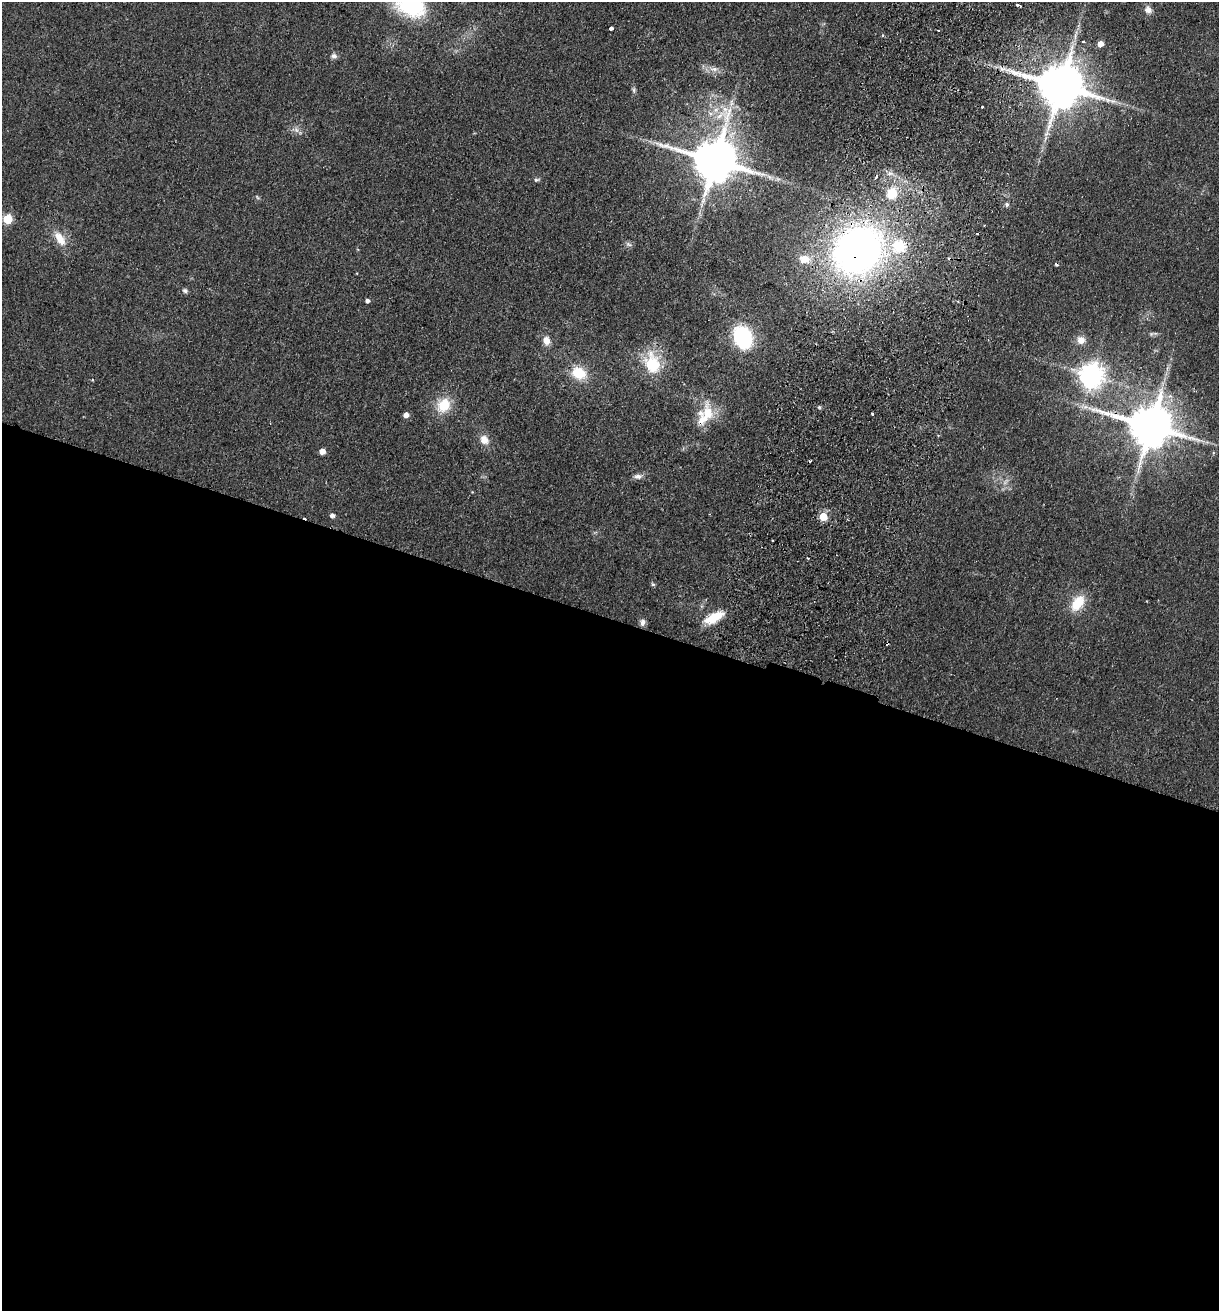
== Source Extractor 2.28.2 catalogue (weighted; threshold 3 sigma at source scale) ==
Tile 14 of 4 x 4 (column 2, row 4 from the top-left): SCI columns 1405-2621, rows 19-1327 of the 5368 x 5274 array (HDU 1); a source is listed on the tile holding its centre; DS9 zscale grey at full resolution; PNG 1221 x 1313 px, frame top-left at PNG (2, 2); no overlay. Shown black and unused: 53% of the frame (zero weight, under 2 of 3 exposures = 3% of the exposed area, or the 3 px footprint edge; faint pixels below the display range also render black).
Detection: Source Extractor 2.28.2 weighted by HDU 2 'WHT'; one run over the whole footprint, this tile lists its part. Background 0.0768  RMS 0.0079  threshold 0.0354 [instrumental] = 3 sigma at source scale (4.5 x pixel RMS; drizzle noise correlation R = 1.50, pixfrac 1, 0.05/0.05 arcsec/px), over >= 5 px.
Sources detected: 68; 1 too faint to see at this stretch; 1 inside a brighter object's white glare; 9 cosmic-ray / hot-pixel residue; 1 long thin detection or spike segment (spike, bleed or trail) — not listed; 2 inside a brighter listed object's ellipse — not listed separately; the other 54 listed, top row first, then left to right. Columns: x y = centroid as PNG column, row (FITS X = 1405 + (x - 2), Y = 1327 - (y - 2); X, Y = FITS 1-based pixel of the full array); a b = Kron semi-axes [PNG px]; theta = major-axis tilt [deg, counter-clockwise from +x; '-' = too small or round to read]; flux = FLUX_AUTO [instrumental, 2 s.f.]
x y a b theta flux
410 3 39 25 -40 79
1017 5 4 3 - 1.8
1148 10 10 9 - 4.2
611 28 4 3 - 5
882 35 4 3 - 0.86
1083 42 4 2 - 0.7
1100 44 5 5 - 7
334 56 9 7 -7 2.8
714 69 12 6 0 4.6
1003 69 11 6 -1 4.3
1061 86 14 12 -17 4200
634 90 7 5 -82 1.6
731 103 11 5 -90 2.8
982 107 3 3 - 1.4
715 110 9 7 1 4.3
296 129 7 6 - 2.7
715 160 13 12 - 3700
890 173 10 6 -20 3.5
769 177 9 3 -45 1.8
536 180 9 4 16 1.5
892 193 9 8 - 22
257 197 7 3 -54 1
1007 204 6 5 - 1.8
7 219 5 5 - 41
60 238 22 11 -57 12
628 244 9 4 -35 1.9
899 246 6 6 - 52
858 250 40 33 60 430
804 259 16 11 -9 11
185 290 7 6 - 1.9
367 300 4 4 - 2.8
1151 334 6 4 45 1.1
743 337 18 14 -66 79
1081 340 10 9 - 6.5
546 341 10 8 -76 6.3
652 363 31 21 -75 32
579 373 19 14 -27 20
1092 375 8 8 - 720
443 405 20 16 56 19
819 407 5 4 - 1.1
707 413 36 15 -87 20
872 414 3 2 - 1.3
406 415 5 5 - 5.3
1151 426 14 12 -16 3600
484 440 12 9 -52 7.4
322 451 5 4 - 6.8
638 476 12 6 9 3.7
332 515 5 4 - 2.8
823 517 5 5 - 20
773 540 3 2 - 1.1
653 584 6 5 - 1.2
1078 603 21 13 56 19
714 617 26 10 28 19
642 622 9 7 84 3.3
Overlapping masked pixels (flux is a lower limit): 4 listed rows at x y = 1061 86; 715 160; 858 250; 1151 426
Isophote crosses this tile's border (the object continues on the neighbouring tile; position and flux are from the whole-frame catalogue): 1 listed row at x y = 410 3